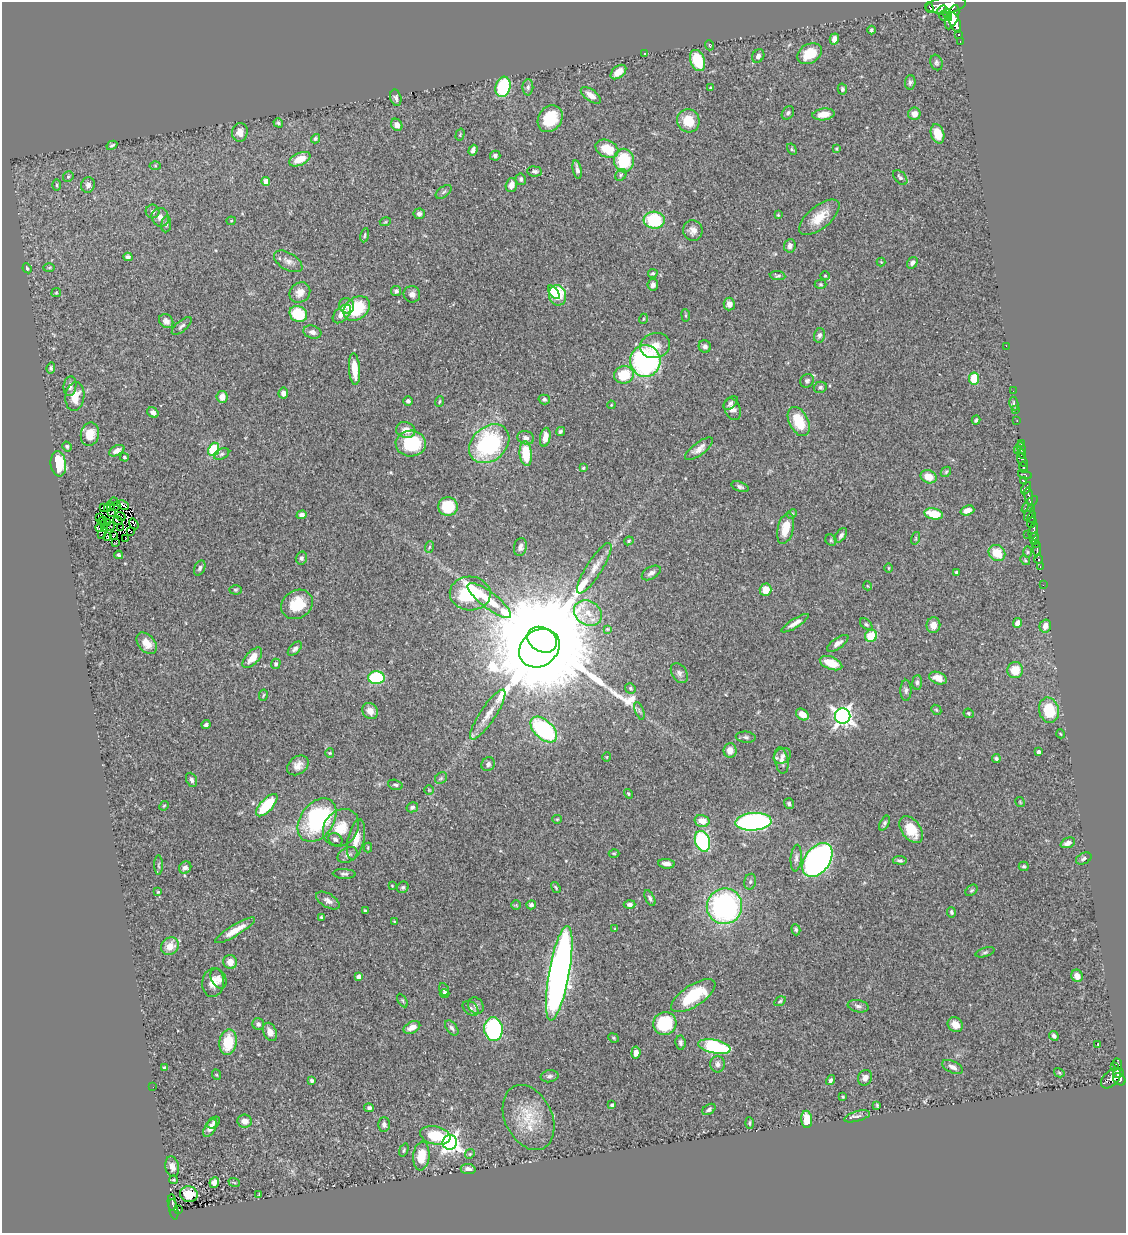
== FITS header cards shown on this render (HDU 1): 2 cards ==
NAXIS1  =                 1124
NAXIS2  =                 1231

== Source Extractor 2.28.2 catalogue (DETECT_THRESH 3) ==
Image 1124 x 1231 px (HDU 1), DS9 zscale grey, 1 PNG px = 1 image px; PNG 1128 x 1235 px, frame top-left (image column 1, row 1231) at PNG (2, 2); each listed source drawn as its Kron ellipse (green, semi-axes under 4 px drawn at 4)
Background 0.447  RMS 0.025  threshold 0.0761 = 3 sigma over >= 5 px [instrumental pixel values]
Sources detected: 387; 2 with non-positive FLUX_AUTO (blend fragments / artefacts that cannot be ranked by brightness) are neither listed nor drawn; the other 385 listed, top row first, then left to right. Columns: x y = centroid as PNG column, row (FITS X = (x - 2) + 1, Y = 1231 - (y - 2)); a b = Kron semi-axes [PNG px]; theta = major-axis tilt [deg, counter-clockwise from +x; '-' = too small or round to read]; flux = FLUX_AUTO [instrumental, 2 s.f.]
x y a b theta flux
946 5 20 8 8 1700
929 7 5 2 - 25
942 10 5 4 - 270
947 15 6 4 -74 310
943 16 5 4 - 120
952 17 13 6 70 1000
955 23 11 5 -71 900
871 30 4 3 - 2.9
958 34 3 3 - 47
834 39 6 4 75 11
960 41 3 2 - 27
709 45 5 3 - 1.3
644 53 3 3 - 2.2
809 54 13 9 31 36
758 56 7 5 55 6.3
698 60 11 7 -69 61
936 63 8 6 -71 3.8
618 72 9 5 40 16
910 82 7 5 86 4.2
503 87 10 7 74 98
528 87 8 5 89 4.4
711 88 3 3 - 2.8
842 89 6 4 -77 3.7
591 95 11 5 -37 13
396 98 8 5 -76 5.2
788 113 7 5 50 3.8
824 114 11 6 7 19
914 114 6 6 - 13
550 119 14 11 55 53
688 121 12 11 - 39
278 123 5 4 - 3.2
397 125 6 5 - 9.3
240 132 9 8 - 12
937 134 10 6 -74 27
460 135 6 3 75 1.9
315 139 5 4 - 2.8
112 145 6 3 29 2.5
607 149 12 8 -27 40
792 149 6 4 -60 2.5
836 149 3 2 - 1.6
473 150 5 4 - 6.1
495 156 5 5 - 4.9
300 159 11 6 25 28
624 160 12 10 -89 80
155 166 5 3 - 1.9
577 169 9 4 -79 5.6
535 171 7 5 -5 3.7
621 175 6 5 - 3.2
68 176 5 5 - 2.9
900 177 9 5 -47 4.9
521 179 6 5 - 3.4
266 181 4 4 - 12
57 185 6 4 -89 2.2
88 185 8 7 - 6.5
511 185 7 5 74 12
444 192 9 5 38 3.4
152 211 7 7 - 5.1
419 214 6 5 - 5.6
778 215 4 4 - 1.5
160 217 9 8 - 11
819 217 24 11 40 34
654 220 10 8 -4 93
231 221 4 4 - 1.7
385 222 5 3 - 1.7
166 224 8 5 83 3.1
693 230 10 9 - 11
365 235 7 3 79 2.2
790 246 7 6 - 6.6
128 257 4 4 - 3.9
288 261 16 8 -30 11
881 262 4 4 - 1.4
912 263 6 5 - 5
27 268 5 3 - 2.6
49 268 6 4 1 2.4
653 273 5 4 - 2.8
777 276 8 4 -6 3.1
825 276 4 4 - 1.6
821 284 6 4 -2 2.3
653 285 6 5 - 5.7
396 291 5 5 - 4.2
300 292 11 9 43 15
554 292 8 4 -53 23
56 293 5 4 - 1.7
412 294 8 8 - 9
557 295 10 8 -78 65
729 304 6 5 - 8.6
347 306 8 7 - 7.6
357 308 14 11 41 72
298 314 9 7 -34 76
342 314 11 6 47 18
686 315 6 3 -82 2
643 319 5 3 - 1.7
166 321 8 6 -42 7
182 326 12 5 41 4.9
312 332 9 6 -16 7.5
819 335 7 5 76 4.9
655 346 15 12 14 22
705 346 6 6 - 6
1006 346 2 2 - 52
645 361 16 15 - 330
51 368 5 4 - 3.1
354 369 16 5 -85 31
624 375 10 8 17 48
974 378 6 5 - 51
807 381 7 6 - 4.3
70 386 10 6 83 7.4
820 387 6 5 - 4.3
1013 391 2 2 - 6.6
283 393 5 5 - 7.7
75 397 14 9 82 26
222 397 6 5 - 15
544 399 6 5 - 3.6
408 401 5 4 - 4.4
439 402 5 4 - 2.1
731 403 8 5 43 4.7
1014 404 7 4 -79 4.1
611 405 4 3 - 1.4
732 409 11 7 -65 9.6
1016 410 2 2 - 7
153 412 6 4 -35 8.5
976 420 4 3 - 2.7
799 421 15 9 -63 51
1017 421 3 2 - 3.1
406 430 10 8 -17 16
560 431 5 4 - 3.3
90 434 12 9 76 25
545 437 10 5 79 13
526 438 8 6 -17 5.8
1021 443 3 2 - 20
411 444 15 13 1 91
489 444 22 17 41 230
67 446 5 4 - 2.5
1021 448 6 3 -64 77
214 449 7 5 68 130
699 449 17 6 37 11
1017 450 4 2 - 33
117 451 8 5 27 9.1
222 454 8 5 27 3.9
526 454 12 6 -84 57
1022 454 5 3 - 120
124 457 4 4 - 2.6
1022 460 7 4 -58 180
58 464 13 7 -84 56
1024 467 6 3 -76 200
583 468 4 3 - 2.7
946 472 6 4 45 2.4
1025 475 7 3 -15 57
928 477 8 6 -19 23
1023 481 4 3 - 64
740 487 9 5 -19 4.6
1026 488 7 4 60 190
1029 496 8 3 -80 140
114 502 4 2 - 1.6
1030 504 10 4 46 140
123 505 6 3 -25 2.5
110 506 3 2 - 1.9
103 507 2 2 - 0.62
115 507 5 2 - 2.9
448 507 9 9 - 69
108 508 2 2 - 1.3
967 510 7 5 18 13
112 513 3 2 - 3.1
1029 513 8 3 62 100
792 514 5 4 - 2.3
934 514 9 5 -10 40
302 515 5 4 - 6
99 517 3 2 - 1.2
121 517 5 2 - 0.99
1032 517 5 3 - 150
118 520 4 2 - 0.33
103 521 4 2 - 2
108 523 4 2 - 1.6
1032 523 6 3 53 290
134 524 5 2 - 3.9
110 526 5 2 - 1
121 527 4 2 - 0.18
100 528 4 4 - 1.6
105 529 2 2 - 2.3
786 529 16 8 75 30
1033 530 8 4 76 180
131 532 3 2 - 2.6
101 534 2 2 - 1200
1028 534 3 2 - 4.1
113 535 3 2 - 2.5
841 535 8 5 54 4.1
108 536 3 3 - 0.26
916 538 6 4 72 2.4
1035 538 6 3 81 220
125 539 2 2 - 2.2
831 540 6 5 - 2.5
629 541 5 4 - 2.2
116 543 3 2 - 6.5
1036 543 3 3 - 65
429 547 6 3 70 2
520 547 9 6 77 6.1
1037 549 7 2 89 110
1028 552 6 4 -90 2.1
997 553 9 7 -40 34
119 555 4 3 - 3
301 558 6 5 - 4
1038 559 4 3 - 42
1025 560 5 4 - 2
1040 566 3 2 - 18
200 568 8 5 66 4.1
594 568 29 8 58 21
889 568 5 3 - 1.4
956 572 3 3 - 3.5
651 573 10 6 30 7
1043 585 2 2 - 4.5
868 586 4 3 - 1.3
235 590 6 4 -2 2.7
766 590 6 6 - 21
470 593 20 17 -2 120
489 600 26 8 -38 34
297 604 16 14 34 50
588 613 15 12 -34 25
795 623 15 4 32 11
1018 623 5 4 - 8.2
866 624 7 4 -40 3.3
933 625 8 7 - 15
1045 626 6 5 - 12
607 629 4 4 - 1.6
871 636 6 6 - 44
542 640 16 12 -28 78000
147 643 12 8 -49 19
838 643 12 5 35 7.9
539 648 21 18 39 12000
295 649 9 5 45 5.2
252 658 12 6 47 23
831 663 12 6 -21 33
276 664 5 5 - 4
1015 670 8 7 - 31
679 673 11 7 -58 6.4
376 678 8 6 1 120
938 678 9 6 -21 18
917 682 7 4 85 4.2
630 688 5 5 - 3.3
906 690 10 5 89 5.3
263 695 6 3 80 1.7
936 710 5 4 - 2.4
1049 710 13 10 -76 64
370 711 8 7 - 12
639 711 9 3 -69 3.1
969 713 5 4 - 2.3
488 715 29 8 56 24
802 715 7 5 -36 14
843 716 8 7 - 740
206 725 4 4 - 4.5
544 730 16 9 -44 190
1061 734 4 3 - 1.2
746 737 10 5 -6 4.5
730 750 7 6 - 13
1039 752 4 3 - 5.8
330 753 4 4 - 1.7
782 756 9 7 33 7.6
607 757 5 3 - 1.2
996 758 4 4 - 3.2
781 760 13 6 -79 10
488 764 7 6 - 5.5
298 765 12 8 37 13
441 778 6 5 - 3
191 780 7 5 -68 5.1
395 785 7 5 -15 3.5
429 790 4 4 - 1.8
628 794 5 3 - 1.8
1020 802 5 3 - 1.4
789 804 5 5 - 3.8
267 805 14 6 47 78
164 806 5 4 - 1.8
412 807 6 5 - 4
557 819 5 4 - 1.8
317 820 24 16 54 200
702 821 7 6 - 20
753 822 18 9 3 400
885 823 8 4 62 3.6
341 828 20 16 50 37
911 830 15 9 -54 40
335 839 7 6 - 5
356 839 20 8 77 21
702 841 10 7 -70 200
1068 843 7 5 22 7.7
368 848 5 4 - 2
614 853 5 3 - 1.9
348 855 10 7 27 7.7
796 858 13 5 85 6.5
1084 858 8 5 27 3.8
817 860 19 12 53 800
900 860 7 4 -7 3.5
666 864 8 5 -7 8.2
159 865 10 4 -90 3
1024 866 5 4 - 2.7
185 867 6 5 - 6.4
344 874 11 5 -2 4.4
750 882 8 6 75 4
392 886 3 3 - 1.2
403 887 6 5 - 3.2
556 887 6 3 -56 2.1
971 890 7 4 40 2.8
158 892 4 4 - 1.7
650 898 8 4 -64 4
328 901 13 7 -31 8.5
630 904 6 4 0 5.6
516 905 5 5 - 2.2
531 905 5 4 - 5
724 906 18 17 - 340
365 911 3 3 - 2.5
951 912 5 4 - 3
321 917 3 3 - 1.7
394 922 4 3 - 1.4
615 929 3 3 - 1.4
235 930 23 5 31 23
796 930 6 4 -73 2.9
170 946 9 8 - 22
985 952 10 4 17 3.7
230 962 7 6 - 15
559 973 48 10 80 1100
1077 976 6 5 - 11
359 977 4 4 - 11
219 978 10 7 -61 11
213 982 14 11 81 16
444 990 7 4 -68 3.9
444 993 5 3 - 2.4
693 996 25 10 33 81
402 1000 7 4 -59 2.2
780 1001 6 4 32 2.5
476 1005 8 7 - 6.7
858 1006 10 6 -11 5.7
471 1008 9 6 -39 4.9
258 1024 6 6 - 5
665 1024 12 11 - 85
955 1025 8 7 - 15
412 1027 9 5 28 13
452 1028 9 5 -52 4.8
493 1029 12 9 -83 210
270 1032 9 6 -67 11
1054 1036 5 4 - 4.4
613 1038 6 4 -23 2.1
228 1042 13 8 81 56
681 1043 7 5 -84 5.2
1098 1044 3 2 - 1.7
714 1047 16 6 -12 170
636 1053 6 4 84 10
717 1064 8 7 - 6.9
1117 1064 5 4 - 71
1114 1066 3 2 - 15
952 1067 11 5 -25 7.5
164 1068 4 3 - 3.6
1059 1073 5 4 - 2
1118 1073 5 5 - 210
217 1075 5 3 - 1.6
549 1076 9 6 11 4.7
865 1078 8 6 62 8.3
1111 1078 12 7 45 280
1119 1079 7 5 -40 330
830 1080 5 4 - 4
312 1081 4 3 - 3.2
153 1087 2 2 - 1.9
843 1097 4 3 - 1.7
612 1105 3 3 - 3.9
877 1105 3 3 - 1.7
369 1108 5 4 - 3.7
709 1109 7 5 35 4.5
857 1116 13 5 15 5.5
528 1117 34 23 -64 62
807 1119 9 5 -86 29
245 1121 7 6 - 12
214 1123 7 5 39 4.3
749 1123 6 3 -87 2.3
384 1124 7 6 - 6
210 1128 10 5 57 9.5
435 1135 15 9 -12 58
450 1142 7 7 - 750
404 1150 7 4 69 2.4
470 1154 5 4 - 2.1
421 1156 14 8 84 32
172 1167 10 7 -77 9.6
468 1169 7 5 -8 7.4
174 1180 4 4 - 2.5
214 1182 5 4 - 11
234 1182 6 3 -20 1.7
189 1194 9 8 - 27
258 1195 4 2 - 1.2
172 1203 8 2 -85 64
174 1209 10 4 -79 77
179 1210 3 2 - 16
At the frame edge (FLAGS 8, measured only in part): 1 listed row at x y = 946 5
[2 non-positive-flux detections neither listed nor drawn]